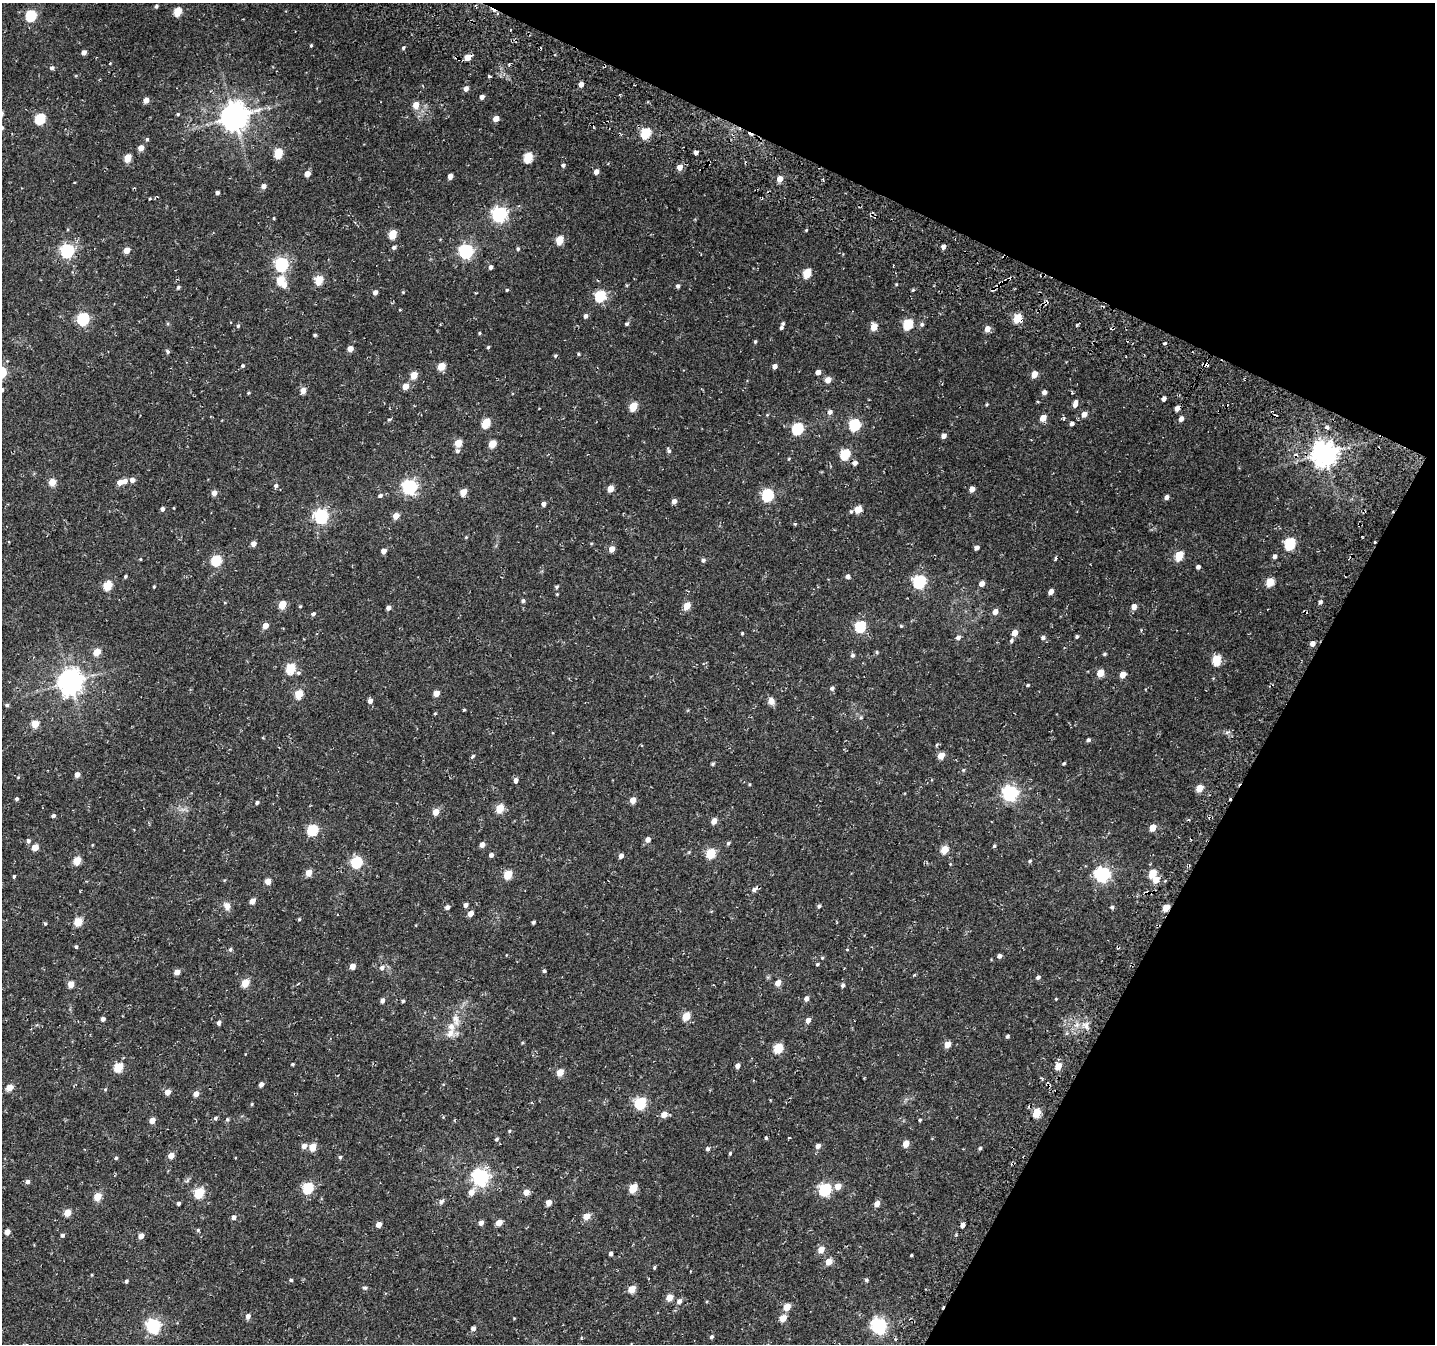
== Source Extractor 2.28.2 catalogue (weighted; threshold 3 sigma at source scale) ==
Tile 8 of 4 x 4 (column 4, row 2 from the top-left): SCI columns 4373-5805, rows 3017-4358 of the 5806 x 5920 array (HDU 1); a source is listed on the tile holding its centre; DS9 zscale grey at full resolution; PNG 1437 x 1346 px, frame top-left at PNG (2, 3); no overlay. Shown black and unused: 23% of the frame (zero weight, under 2 of 3 exposures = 3% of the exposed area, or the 3 px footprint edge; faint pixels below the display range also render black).
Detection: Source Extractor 2.28.2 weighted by HDU 2 'WHT'; one run over the whole footprint, this tile lists its part. Background 0.0152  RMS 0.0048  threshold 0.0217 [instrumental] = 3 sigma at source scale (4.5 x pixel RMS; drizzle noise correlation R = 1.50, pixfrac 1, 0.0396/0.0396 arcsec/px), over >= 5 px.
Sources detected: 368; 5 cosmic-ray / hot-pixel residue — not listed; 1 inside a brighter listed object's ellipse — not listed separately; the other 362 listed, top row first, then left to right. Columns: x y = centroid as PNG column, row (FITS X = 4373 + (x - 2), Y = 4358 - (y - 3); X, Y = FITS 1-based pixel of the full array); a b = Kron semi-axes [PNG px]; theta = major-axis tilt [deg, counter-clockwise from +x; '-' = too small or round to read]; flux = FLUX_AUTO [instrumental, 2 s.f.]
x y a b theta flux
156 6 4 4 - 0.83
177 11 5 5 - 14
31 15 6 5 - 34
311 45 4 3 - 0.57
403 48 4 4 - 0.72
84 52 4 4 - 2.1
468 57 5 4 - 6
110 63 3 3 - 0.36
51 68 5 5 - 1.1
489 76 3 3 - 1.5
581 84 4 4 - 2.6
466 88 5 5 - 2.3
482 97 5 4 - 1.9
146 100 5 4 - 4
416 105 6 5 - 4.6
178 114 4 4 - 0.55
234 117 9 8 - 620
40 119 6 5 - 31
496 119 5 4 - 3.8
645 133 6 5 - 28
147 139 4 4 - 0.67
141 148 5 5 - 3.6
696 152 4 4 - 1.7
278 153 6 5 - 18
528 157 6 5 - 25
127 158 5 5 - 9.6
563 165 4 4 - 1.1
680 167 6 5 - 3.5
596 172 4 4 - 2.7
307 174 5 4 - 4.4
450 176 4 4 - 3.3
780 179 5 4 - 4.5
264 186 5 4 - 2.3
217 193 4 4 - 1.3
150 198 3 3 - 0.46
499 214 7 6 - 110
273 218 3 3 - 0.51
806 230 4 3 - 0.43
392 234 5 5 - 15
559 240 5 5 - 13
943 246 4 4 - 2
394 247 5 5 - 1.1
518 249 5 4 - 0.7
127 250 5 4 - 4.7
67 251 6 6 - 82
466 251 6 6 - 90
281 264 6 6 - 78
490 267 4 4 - 1.4
807 273 6 5 - 16
280 280 6 5 - 13
319 280 5 5 - 15
896 284 4 3 - 0.41
284 285 6 5 - 2.7
678 286 5 4 - 1.2
178 287 5 4 - 0.75
507 290 4 3 - 0.46
913 290 4 4 - 0.51
375 292 4 4 - 2.2
403 292 4 4 - 0.42
600 296 6 5 - 36
585 316 5 4 - 1.4
1017 318 5 5 - 16
83 319 6 5 - 51
783 323 4 3 - 0.77
627 324 5 4 - 0.94
908 324 6 5 - 27
922 324 6 5 - 1
238 326 5 4 - 0.81
874 326 5 5 - 7.1
781 328 4 4 - 0.91
987 329 5 5 - 3.7
479 333 4 3 - 0.49
315 335 4 3 - 0.62
755 342 5 3 - 0.65
1164 343 3 3 - 1.4
488 347 4 4 - 0.65
350 349 5 4 - 3.8
167 351 5 5 - 0.88
578 354 4 3 - 0.63
555 356 4 4 - 0.61
1206 365 4 3 - 3.1
242 366 5 5 - 0.78
441 366 5 5 - 9.3
774 366 4 4 - 2.1
818 372 4 4 - 2.8
1034 374 5 4 - 6.4
414 375 5 4 - 8.6
828 380 5 5 - 4.1
405 386 5 5 - 5
2 390 6 5 - 1.3
303 390 6 5 - 3.5
1044 392 5 5 - 1.7
248 393 4 3 - 0.52
1164 399 4 4 - 1.8
986 404 4 4 - 0.5
1075 404 8 4 75 2.3
633 406 5 5 - 14
1177 408 5 4 - 3.2
830 412 5 5 - 1.7
1084 414 5 5 - 3.6
1043 418 5 4 - 5.8
389 419 6 3 9 0.61
1181 419 5 4 - 2.4
486 423 6 5 - 17
1072 424 4 4 - 1.5
854 425 6 5 - 44
1327 427 4 3 - 2.5
797 429 6 5 - 39
944 436 5 5 - 2.3
458 443 5 5 - 9.1
492 444 5 5 - 9.6
669 450 8 4 -65 0.91
457 451 6 5 - 1.2
1323 453 8 8 - 490
845 454 6 5 - 27
789 459 5 3 - 0.42
855 463 5 5 - 1.9
132 480 5 5 - 2.3
125 481 5 5 - 2.3
52 482 5 4 - 9.1
120 482 5 5 - 3.6
276 486 6 5 - 1.1
409 487 6 6 - 110
610 488 5 4 - 6
972 489 5 4 - 3.6
463 492 5 4 - 6.3
214 493 5 4 - 3.3
767 495 6 5 - 47
380 496 5 5 - 1
1166 497 5 4 - 1.9
674 501 5 4 - 2.2
543 504 4 4 - 1.7
162 509 4 4 - 1.4
858 509 5 5 - 8.4
851 511 5 4 - 0.6
321 516 6 6 - 88
396 516 5 4 - 5.7
795 524 4 4 - 0.5
466 537 4 4 - 0.45
253 544 4 4 - 2.8
1290 544 6 5 - 39
976 548 5 4 - 2
612 549 5 4 - 4.6
384 551 4 4 - 2.9
1179 556 6 5 - 17
1274 556 5 4 - 1.4
140 559 4 3 - 0.39
1055 559 4 2 - 1.2
216 560 6 5 - 31
703 560 5 5 - 1.1
1198 567 4 4 - 1.3
125 576 4 3 - 0.73
848 576 5 5 - 1.7
919 582 6 6 - 67
1270 582 5 5 - 13
982 584 5 4 - 3
108 585 5 5 - 18
154 587 3 3 - 0.46
557 587 5 4 - 0.77
1051 592 5 4 - 3
557 594 3 3 - 0.38
523 601 4 4 - 1.1
1320 602 4 4 - 1.3
282 604 5 4 - 14
300 606 4 3 - 0.43
687 606 5 4 - 8.3
1134 607 5 5 - 3.3
388 608 4 4 - 2
995 612 5 4 - 3.5
313 614 4 3 - 1.6
265 626 5 4 - 4.3
860 626 6 5 - 38
901 626 5 4 - 0.5
742 633 4 3 - 0.47
1015 633 5 5 - 4.5
1077 636 4 4 - 0.79
958 637 6 5 - 1.6
1043 638 6 5 - 1.2
1011 641 5 5 - 0.85
1312 643 5 4 - 2.3
97 652 5 4 - 7.9
877 652 6 3 -90 0.54
1104 654 5 4 - 0.68
853 655 5 5 - 1.1
1216 660 6 5 - 19
290 668 6 5 - 24
298 673 6 5 - 0.94
1100 673 5 4 - 8.9
1123 675 5 4 - 5
70 682 8 8 - 450
1028 685 4 4 - 0.54
832 688 5 5 - 1.1
436 693 5 4 - 5.3
299 694 5 5 - 15
370 701 5 5 - 2.2
771 701 8 7 - 2.7
7 705 5 4 - 0.82
435 713 4 3 - 0.4
861 717 5 5 - 0.69
35 724 5 5 - 11
1088 740 4 4 - 1.1
936 745 5 3 - 0.46
941 755 5 4 - 6.3
473 756 5 3 - 0.71
713 763 4 4 - 0.73
1064 763 4 3 - 0.58
963 770 5 4 - 0.59
77 774 4 4 - 3
516 780 6 5 - 1.7
749 784 4 3 - 0.4
1199 788 5 4 - 8.7
1010 793 7 6 - 120
16 799 3 3 - 0.83
633 800 5 4 - 4.9
257 802 4 4 - 0.96
500 808 5 5 - 15
436 812 5 4 - 6.1
53 816 4 4 - 1.1
714 821 5 5 - 3.6
1152 828 5 4 - 6.8
312 830 6 5 - 33
648 840 5 5 - 2.9
28 841 6 5 - 1.1
728 843 5 4 - 0.82
92 845 4 3 - 0.33
482 845 5 4 - 2.9
994 846 4 4 - 0.63
35 847 5 4 - 7
944 849 5 5 - 11
711 853 6 5 - 22
491 855 4 4 - 1.6
621 856 4 4 - 2.4
77 861 5 5 - 12
1030 861 5 4 - 0.64
356 862 6 5 - 36
309 873 5 4 - 6.7
1152 873 6 5 - 12
508 874 5 5 - 15
1102 874 7 6 - 99
14 876 4 3 - 0.69
224 880 4 3 - 0.41
1156 880 6 5 - 5.4
268 881 5 4 - 5.1
754 890 6 5 - 1.7
252 901 5 4 - 4.3
465 905 4 4 - 1.9
227 906 10 8 -66 2.8
819 906 5 4 - 0.97
447 907 4 4 - 2.1
1112 907 5 4 - 0.82
1166 908 5 4 - 6.8
470 913 5 4 - 4.2
299 919 4 4 - 0.53
78 922 5 5 - 14
533 922 4 3 - 0.89
45 924 4 4 - 0.55
76 947 4 3 - 0.77
230 949 5 5 - 0.88
847 950 5 3 - 0.36
999 956 5 4 - 1.6
822 958 4 4 - 0.54
817 964 4 3 - 0.65
352 966 5 4 - 3.8
382 968 7 6 - 1.8
544 971 4 4 - 0.81
177 972 4 4 - 4.2
914 975 5 3 - 0.49
1038 977 5 4 - 1.3
245 983 5 4 - 12
778 983 5 4 - 4.2
71 984 5 4 - 6.7
842 985 5 4 - 1.2
806 999 5 4 - 2.2
1056 999 4 3 - 0.36
382 1000 5 4 - 1.8
403 1001 4 4 - 0.62
686 1016 5 5 - 14
103 1019 4 4 - 1.7
455 1019 17 9 -74 4.3
808 1020 5 4 - 2.6
219 1023 5 4 - 1.4
1086 1026 9 6 -90 2.2
450 1033 14 10 60 3.8
1007 1036 4 4 - 0.8
522 1043 4 3 - 0.43
947 1044 5 4 - 5.5
778 1048 5 5 - 20
292 1064 3 3 - 0.67
737 1066 5 4 - 2
1058 1066 5 5 - 7.2
118 1067 5 5 - 21
560 1072 5 4 - 8.9
261 1084 4 4 - 2.1
9 1087 5 4 - 7.5
105 1089 5 3 - 0.46
167 1092 5 4 - 4.5
196 1094 5 4 - 3.9
640 1103 6 5 - 47
252 1104 4 3 - 0.48
1037 1113 6 5 - 15
664 1114 5 5 - 4.6
215 1118 4 4 - 0.89
227 1119 5 5 - 0.71
152 1120 5 4 - 4.7
920 1120 4 3 - 0.58
509 1131 4 4 - 0.55
766 1138 4 4 - 0.68
496 1139 5 4 - 0.87
906 1144 5 4 - 6.8
304 1146 5 5 - 3.1
818 1146 5 5 - 2.3
312 1147 5 5 - 8.3
980 1148 5 4 - 0.74
708 1149 5 4 - 1.1
730 1153 5 4 - 0.57
171 1155 5 4 - 4.7
340 1157 4 4 - 0.9
116 1158 4 4 - 0.67
480 1177 7 6 - 150
27 1182 5 4 - 1.6
838 1186 6 5 - 4.9
308 1188 6 5 - 35
633 1188 5 5 - 16
825 1190 6 6 - 55
471 1192 7 5 55 4.4
526 1192 5 5 - 4.6
199 1193 6 5 - 28
97 1196 5 5 - 11
441 1201 8 6 48 1.3
549 1202 5 4 - 3.6
178 1203 4 3 - 1
877 1204 5 4 - 3.8
67 1213 5 4 - 8.8
586 1216 5 5 - 6.1
234 1217 5 4 - 2
481 1223 5 4 - 2.5
499 1223 5 4 - 6.3
379 1224 4 4 - 4
962 1225 4 4 - 2.5
198 1230 4 4 - 0.66
7 1232 4 4 - 3.8
62 1235 4 4 - 1.1
141 1236 5 4 - 3.6
821 1249 5 5 - 5.6
611 1253 4 3 - 1.5
911 1255 3 2 - 0.5
828 1262 5 5 - 6.5
654 1267 5 4 - 0.62
291 1280 5 4 - 0.74
866 1280 5 4 - 0.84
126 1281 4 4 - 0.78
365 1288 7 5 -12 0.87
632 1289 5 5 - 10
669 1297 5 4 - 7.1
679 1301 6 5 - 2
787 1307 5 4 - 8.9
248 1316 5 5 - 2.4
783 1318 5 4 - 7.2
878 1325 7 6 - 120
153 1326 6 6 - 83
473 1329 5 4 - 2
711 1337 4 4 - 0.9
Overlapping masked pixels (flux is a lower limit): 5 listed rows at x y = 645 133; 1017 318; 1206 365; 1177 408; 1166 908
Isophote crosses this tile's border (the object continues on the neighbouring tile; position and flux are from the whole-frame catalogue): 1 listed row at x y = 2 390